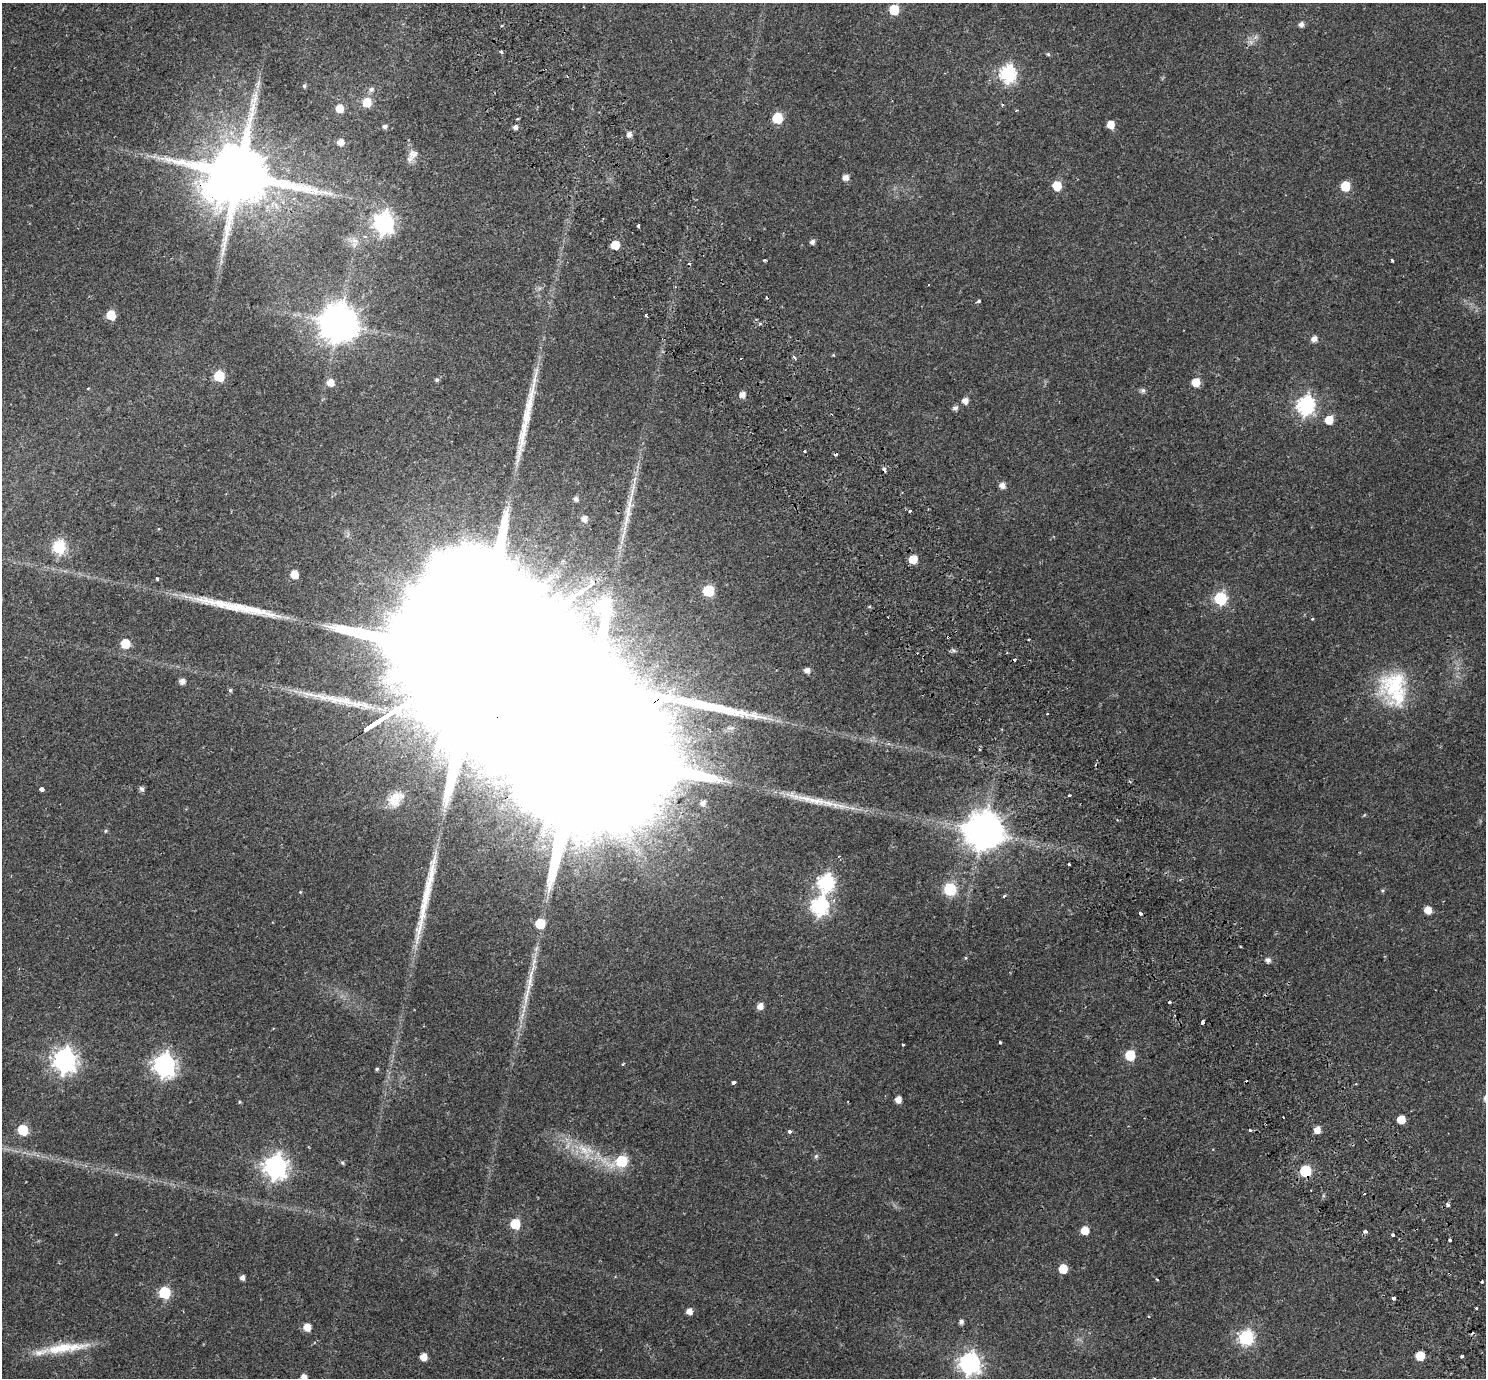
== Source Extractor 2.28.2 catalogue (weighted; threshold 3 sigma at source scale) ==
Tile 6 of 4 x 4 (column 2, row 2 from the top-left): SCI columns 1552-3035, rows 2975-4350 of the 6075 x 6008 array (HDU 1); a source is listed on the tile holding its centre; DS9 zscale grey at full resolution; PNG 1488 x 1380 px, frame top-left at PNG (2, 3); no overlay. Shown black and unused: <1% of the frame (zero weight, under 2 of 3 exposures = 5% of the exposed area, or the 3 px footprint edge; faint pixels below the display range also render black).
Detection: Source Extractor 2.28.2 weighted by HDU 2 'WHT'; one run over the whole footprint, this tile lists its part. Background 0.0554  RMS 0.0045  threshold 0.0201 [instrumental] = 3 sigma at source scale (4.5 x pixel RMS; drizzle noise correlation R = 1.50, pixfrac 1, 0.0396/0.0396 arcsec/px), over >= 5 px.
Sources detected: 161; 2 inside a brighter object's white glare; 14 cosmic-ray / hot-pixel residue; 7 long thin detections or spike segments (spike, bleed or trail) — not listed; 1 inside a brighter listed object's ellipse — not listed separately; the other 137 listed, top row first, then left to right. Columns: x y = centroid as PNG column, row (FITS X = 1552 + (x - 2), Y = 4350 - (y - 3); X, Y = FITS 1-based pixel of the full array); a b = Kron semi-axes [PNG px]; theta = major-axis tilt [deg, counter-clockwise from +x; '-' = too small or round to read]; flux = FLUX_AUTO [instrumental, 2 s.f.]
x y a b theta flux
894 10 6 6 - 19
1301 24 5 5 - 1.8
501 52 5 3 - 0.56
1048 54 5 4 - 0.52
1008 74 8 7 - 94
258 84 16 5 73 2
304 86 5 4 - 0.71
371 89 8 6 17 1.5
367 102 7 6 - 11
1002 105 4 4 - 0.44
339 108 6 6 - 6
1017 110 4 3 - 0.33
778 118 6 6 - 22
1111 124 6 5 - 5.8
385 126 6 5 - 1.2
515 127 5 5 - 1.4
629 134 5 5 - 1.9
341 142 6 6 - 3.3
413 154 15 12 60 3.3
239 175 19 17 11 4500
846 177 6 5 - 2.6
1057 186 6 6 - 14
1345 186 6 6 - 15
384 223 8 8 - 180
638 225 3 3 - 2.1
365 237 4 3 - 0.92
812 242 5 5 - 1.5
615 245 6 6 - 9.2
765 260 3 2 - 0.84
1392 260 3 2 - 0.45
929 284 2 2 - 0.36
979 301 4 3 - 1.4
111 315 6 6 - 15
646 315 3 3 - 1.8
339 324 11 11 - 1000
1314 339 6 5 - 2.5
794 357 4 3 - 1.3
219 376 6 6 - 25
437 380 5 4 - 0.74
330 382 7 6 - 3.8
1196 382 6 6 - 7.7
88 388 3 2 - 0.32
1143 390 7 6 - 0.99
742 395 6 6 - 2.5
965 400 5 5 - 2.7
1306 405 8 7 - 130
955 408 6 5 - 1.5
1329 420 6 6 - 8
804 451 3 3 - 0.9
1002 485 6 6 - 2.5
575 499 5 5 - 1.4
910 511 3 3 - 1
584 519 6 6 - 2.3
59 547 7 6 - 52
913 559 6 5 - 8.8
294 574 6 5 - 7.5
157 578 3 3 - 1.3
708 591 6 6 - 24
1220 598 7 6 - 45
1312 619 3 3 - 0.7
948 637 3 3 - 0.57
125 644 6 6 - 13
474 659 179 30 33 100000
807 670 6 5 - 2.1
182 681 5 5 - 2.5
1395 685 44 35 44 29
230 690 5 5 - 0.59
338 700 68 10 -6 17
1047 714 2 2 - 0.45
979 749 3 2 - 0.39
41 789 4 4 - 7.7
142 789 6 5 - 1.2
1070 795 4 3 - 0.56
395 799 28 18 46 9.5
816 801 32 10 -5 8.6
703 803 6 5 - 1.5
1364 815 5 3 - 0.4
105 831 5 5 - 0.51
983 831 11 11 - 1100
1069 864 4 2 - 0.42
826 883 8 7 - 110
950 889 7 6 - 45
1382 890 6 5 - 0.58
1004 896 3 3 - 1
834 900 5 4 - 1.2
819 906 8 7 - 120
1428 910 6 5 - 5
1140 913 4 3 - 1.2
540 924 6 6 - 16
1240 947 4 2 - 0.37
965 958 5 3 - 0.38
1268 960 5 5 - 1.6
760 1006 6 5 - 3
1203 1022 4 3 - 11
1000 1042 4 3 - 1.6
903 1044 3 3 - 0.81
1130 1055 6 6 - 18
65 1061 9 8 - 280
164 1065 9 8 - 240
377 1069 5 4 - 0.54
733 1083 4 3 - 5.6
898 1099 5 5 - 3
1401 1119 6 5 - 7.3
23 1130 6 6 - 21
1250 1130 3 3 - 1.6
1317 1130 5 5 - 4.1
790 1132 4 3 - 2.7
584 1149 24 11 -48 8.8
816 1156 6 6 - 0.8
621 1161 7 6 - 29
342 1163 6 4 -67 0.6
275 1167 9 8 - 280
1305 1171 6 6 - 30
1448 1205 4 3 - 2.2
515 1224 6 6 - 18
1085 1230 6 5 - 6.7
1365 1231 3 3 - 5.8
1393 1235 3 3 - 3.7
1449 1240 4 3 - 1.6
1063 1269 6 6 - 9.8
1450 1273 3 2 - 0.66
242 1278 5 4 - 1.7
1157 1279 3 3 - 0.59
1482 1281 3 3 - 0.63
164 1293 6 6 - 36
1393 1298 3 3 - 2.6
689 1311 5 5 - 2.6
1148 1316 3 2 - 0.32
961 1322 5 5 - 1.4
307 1327 6 6 - 4.9
1246 1338 7 7 - 74
65 1348 63 11 7 15
1420 1356 6 6 - 9.7
1462 1356 3 3 - 1.2
423 1357 5 5 - 4.5
969 1363 8 8 - 200
304 1377 5 5 - 2.6
Overlapping masked pixels (flux is a lower limit): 5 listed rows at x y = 239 175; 948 637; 474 659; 1305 1171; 1450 1273
Isophote crosses this tile's border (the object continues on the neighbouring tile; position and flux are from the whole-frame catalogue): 1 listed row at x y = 304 1377